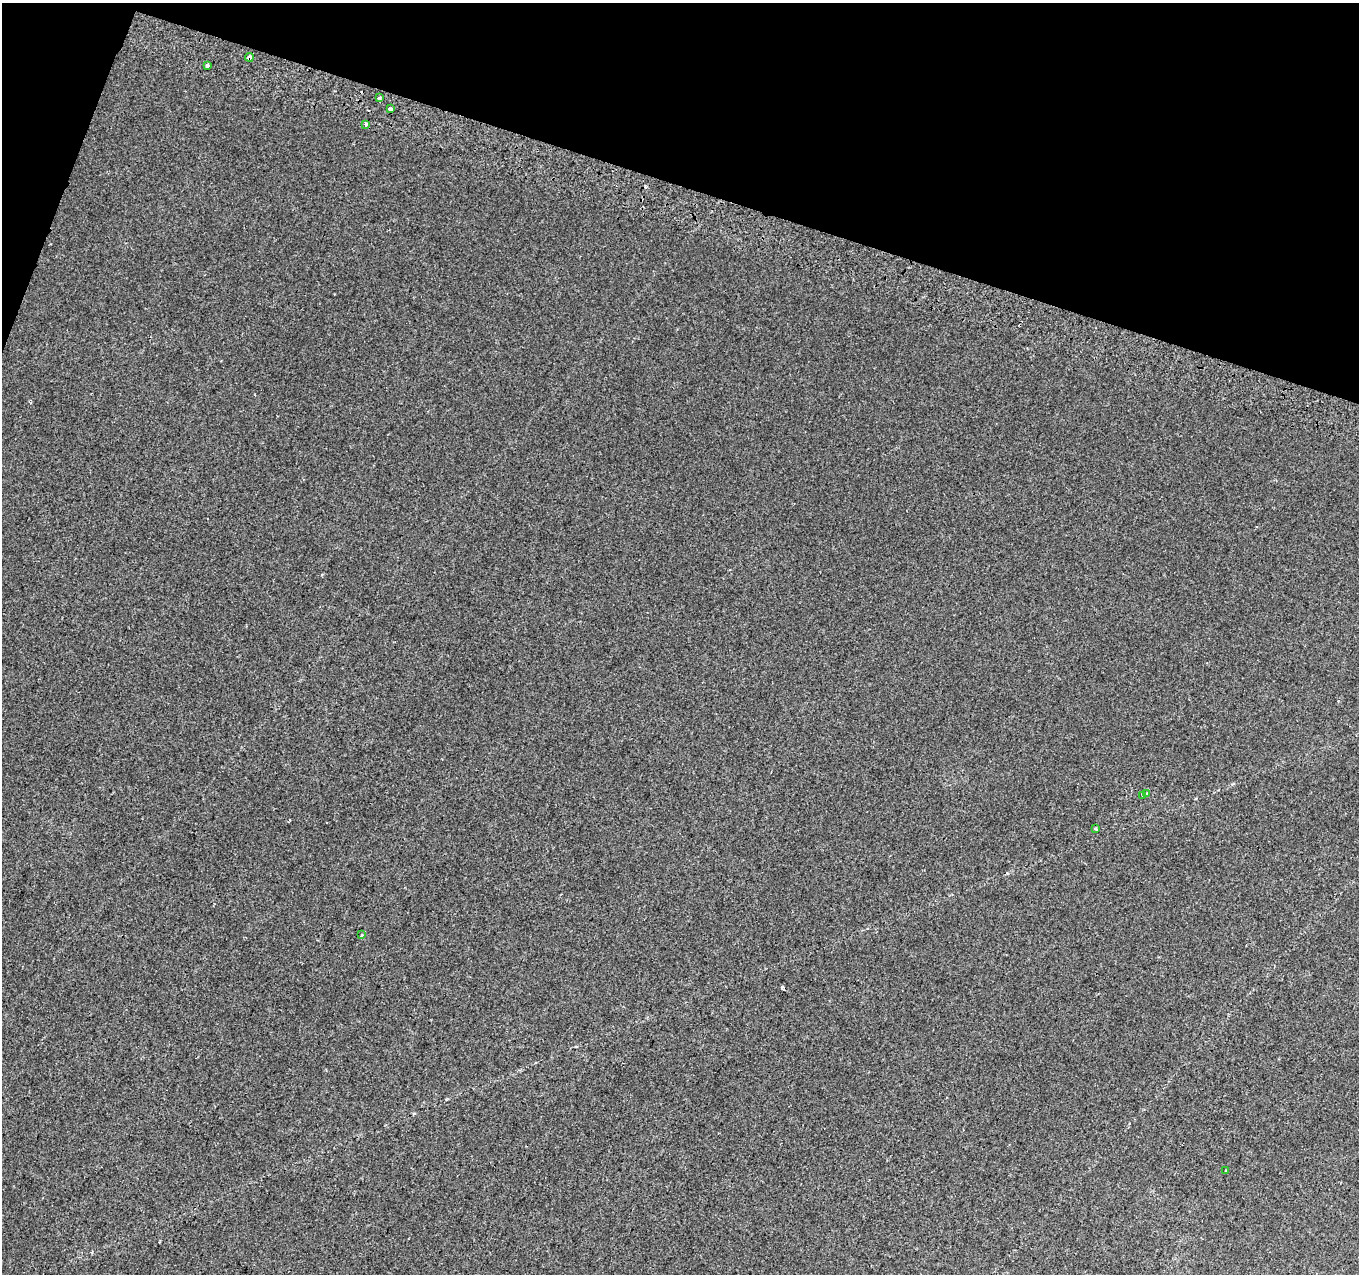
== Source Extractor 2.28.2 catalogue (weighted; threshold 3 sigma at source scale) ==
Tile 2 of 4 x 4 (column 2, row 1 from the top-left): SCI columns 1379-2735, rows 4135-5406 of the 5462 x 5661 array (HDU 1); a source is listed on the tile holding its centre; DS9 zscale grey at full resolution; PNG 1361 x 1276 px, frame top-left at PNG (2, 3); each listed source drawn as its Kron ellipse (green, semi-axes under 4 px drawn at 4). Shown black and unused: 16% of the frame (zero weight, under 2 of 3 exposures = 2% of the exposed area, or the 3 px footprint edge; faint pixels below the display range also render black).
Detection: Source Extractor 2.28.2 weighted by HDU 2 'WHT'; one run over the whole footprint, this tile lists its part. Background 0.00388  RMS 0.0036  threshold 0.016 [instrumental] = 3 sigma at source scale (4.5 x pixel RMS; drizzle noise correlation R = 1.50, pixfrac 1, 0.0396/0.0396 arcsec/px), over >= 5 px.
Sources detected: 14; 4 cosmic-ray / hot-pixel residue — neither listed nor drawn; the other 10 listed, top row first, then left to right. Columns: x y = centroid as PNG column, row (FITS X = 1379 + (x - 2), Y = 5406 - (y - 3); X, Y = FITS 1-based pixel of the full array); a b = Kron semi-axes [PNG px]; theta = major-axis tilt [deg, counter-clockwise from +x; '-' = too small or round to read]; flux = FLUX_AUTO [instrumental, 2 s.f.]
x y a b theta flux
249 57 4 3 - 25
207 65 4 3 - 3.2
380 98 3 3 - 10
390 109 3 3 - 0.97
366 124 4 3 - 1.5
1147 794 3 3 - 0.79
1142 795 3 3 - 0.92
1096 829 3 2 - 0.57
362 935 3 3 - 0.53
1225 1171 3 2 - 0.27
Overlapping masked pixels (flux is a lower limit): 1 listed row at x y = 249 57